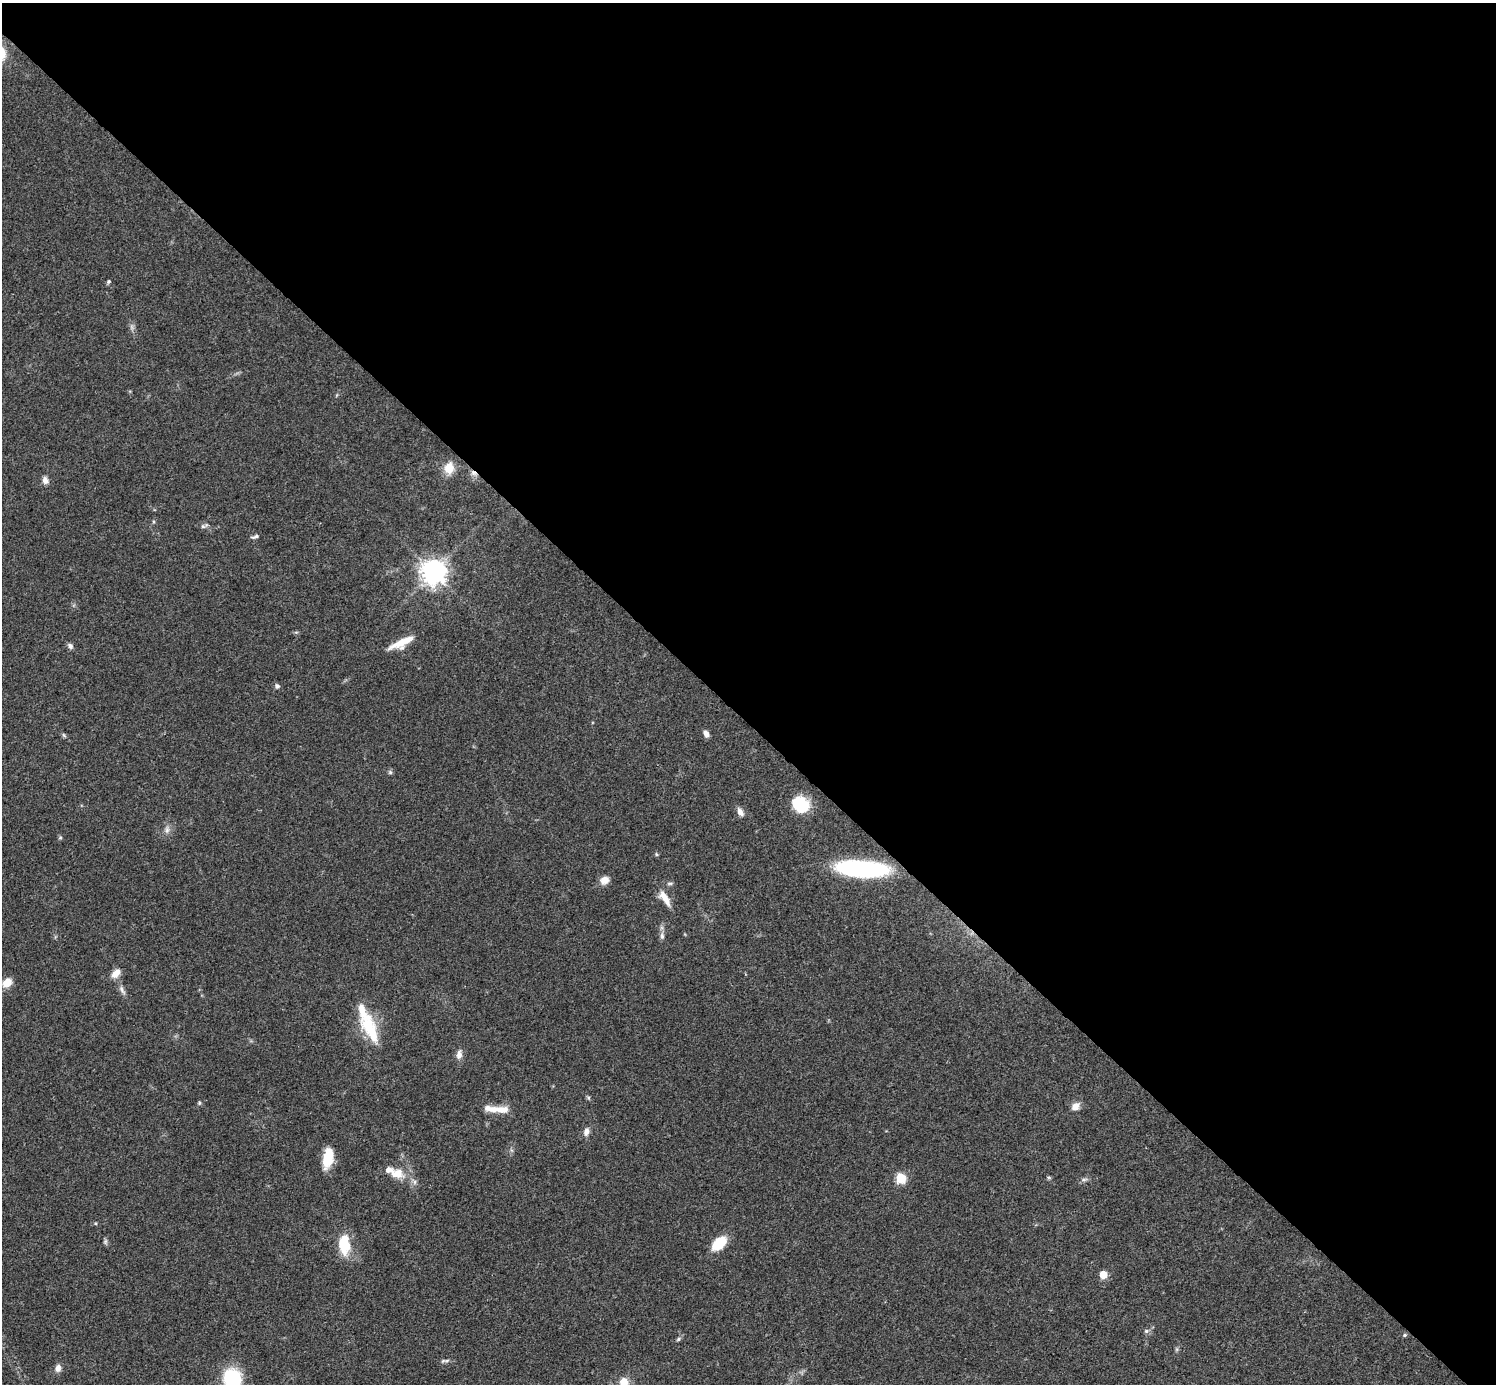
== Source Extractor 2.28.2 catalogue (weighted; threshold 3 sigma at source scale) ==
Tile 8 of 4 x 4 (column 4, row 2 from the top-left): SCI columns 4487-5980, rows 3062-4443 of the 5983 x 5983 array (HDU 1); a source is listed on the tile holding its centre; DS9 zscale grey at full resolution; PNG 1498 x 1386 px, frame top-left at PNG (2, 3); no overlay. Shown black and unused: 52% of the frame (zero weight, under 3 of 4 exposures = <1% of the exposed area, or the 3 px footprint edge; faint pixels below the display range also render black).
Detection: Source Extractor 2.28.2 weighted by HDU 2 'WHT'; one run over the whole footprint, this tile lists its part. Background 0.0564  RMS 0.0048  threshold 0.0218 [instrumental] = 3 sigma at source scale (4.5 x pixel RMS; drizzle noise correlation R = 1.50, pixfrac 1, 0.05/0.05 arcsec/px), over >= 5 px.
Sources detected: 57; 1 too faint to see at this stretch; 1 inside a brighter object's white glare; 1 cosmic-ray / hot-pixel residue — not listed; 5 inside a brighter listed object's ellipse — not listed separately; the other 49 listed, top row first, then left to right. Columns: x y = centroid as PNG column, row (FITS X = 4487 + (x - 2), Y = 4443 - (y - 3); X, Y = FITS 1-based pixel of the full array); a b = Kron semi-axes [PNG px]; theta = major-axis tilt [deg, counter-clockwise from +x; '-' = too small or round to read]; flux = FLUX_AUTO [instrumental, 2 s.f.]
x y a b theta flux
108 282 5 5 - 0.81
449 468 15 12 79 7
45 480 9 7 -70 2.5
204 526 11 5 18 1.2
255 537 10 5 18 1.3
433 572 8 8 - 520
400 642 27 12 28 9.3
70 646 9 6 -48 1.5
277 686 5 5 - 1.5
706 734 8 5 -61 2.3
64 735 6 5 - 0.77
390 772 6 6 - 0.93
797 803 19 13 29 13
740 812 11 7 -61 2.7
167 830 10 7 90 2.2
60 838 6 4 1 0.61
656 854 6 3 -71 0.62
862 869 46 14 -4 84
604 880 9 8 - 4.8
670 883 10 4 5 0.94
665 898 22 8 -57 6.1
662 936 11 6 90 1.9
116 973 13 8 47 4.3
7 983 12 9 45 5.3
122 990 15 5 -60 2.3
370 1028 43 16 -65 22
459 1054 12 7 80 2.8
588 1098 7 5 -60 0.77
199 1103 6 4 -84 0.67
1075 1106 9 7 40 4.3
494 1109 28 9 -5 6.5
586 1132 10 7 72 2.7
328 1158 20 9 80 14
396 1173 22 14 -12 9
1049 1177 6 4 -1 0.66
900 1178 6 5 - 34
1084 1179 10 4 11 1.3
105 1242 8 5 84 1
719 1243 16 10 46 14
344 1244 23 13 -87 16
1103 1275 5 5 - 13
1146 1331 7 6 - 1.2
1405 1335 6 4 21 0.75
678 1339 7 5 29 0.94
1177 1349 7 4 72 0.77
443 1361 8 5 31 1
58 1368 9 7 86 2.5
232 1378 16 15 - 35
624 1382 12 10 -68 7.1
Isophote crosses this tile's border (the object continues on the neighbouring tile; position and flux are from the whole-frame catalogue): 2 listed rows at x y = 232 1378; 624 1382